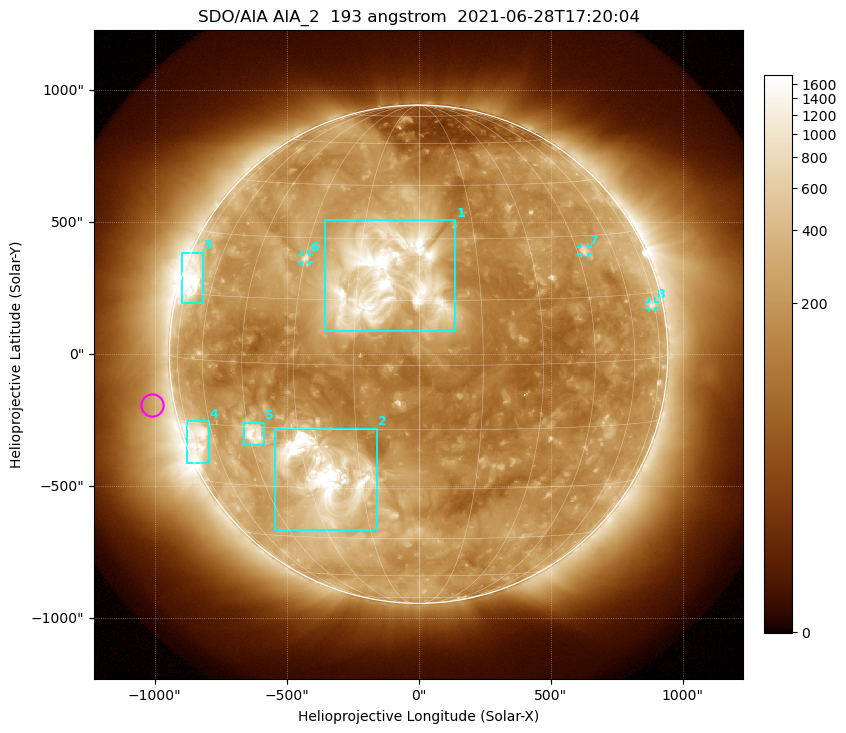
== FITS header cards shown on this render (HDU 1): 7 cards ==
TELESCOP= 'SDO/AIA '           / For AIA: SDO/AIA
INSTRUME= 'AIA_2   '           / For AIA: AIA_ATA1, AIA_ATA2, AIA_ATA3 or AIA_AT
WAVELNTH=                  193 / [angstrom] Wavelength
WAVEUNIT= 'angstrom'           / Wavelength unit: angstrom
DATE-OBS= '2021-06-28T17:20:04.843' / [ISO] Date when observation started; ISO 8
CTYPE1  = 'HPLN-TAN'           / CTYPE1: HPLN
CTYPE2  = 'HPLT-TAN'           / CTYPE2: HPLT

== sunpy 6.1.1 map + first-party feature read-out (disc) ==
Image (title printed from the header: SDO/AIA AIA_2  193 angstrom  2021-06-28T17:20:04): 1024 x 1024 px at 2.4 arcsec/px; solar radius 944 arcsec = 393 px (full disc in frame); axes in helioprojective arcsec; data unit not stated in the header (colour bar unlabelled)
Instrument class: DISC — disc imager (sunpy class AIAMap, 193 A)
Bright regions (active regions / flare kernels): reference = the median radial profile (limb darkening/brightening removed); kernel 9 px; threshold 5 sigma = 388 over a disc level ~175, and >= 1.15x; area >= 12 px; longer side >= 9 px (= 22 arcsec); searched inside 0.97 R_sun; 8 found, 8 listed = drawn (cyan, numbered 1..; 3 of them under ~33 arcsec drawn as corner ticks so the feature stays visible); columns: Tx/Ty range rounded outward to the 5 arcsec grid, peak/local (2 s.f.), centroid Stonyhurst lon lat
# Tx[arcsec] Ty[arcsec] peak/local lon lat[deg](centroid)
1 -355..140 85..510 22 -8 +20
2 -545..-155 -665..-280 19 -25 -27
3 -895..-815 190..385 12 -71 +18
4 -880..-795 -415..-255 6.6 -68 -19
5 -665..-585 -345..-260 10 -43 -17
6 -445..-415 350..380 4.9 -30 +25
7 615..640 380..405 4.3 +48 +26
8 870..895 175..200 3.4 +73 +12
Off-limb structures (1.02-1.3 R_sun): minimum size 162 px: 3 found; the strongest spans PA ~50..130 deg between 1.02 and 1.3 R_sun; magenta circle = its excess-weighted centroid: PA ~100 deg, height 1.09 R_sun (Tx ~-1010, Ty ~-190 arcsec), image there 1.5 x the reference